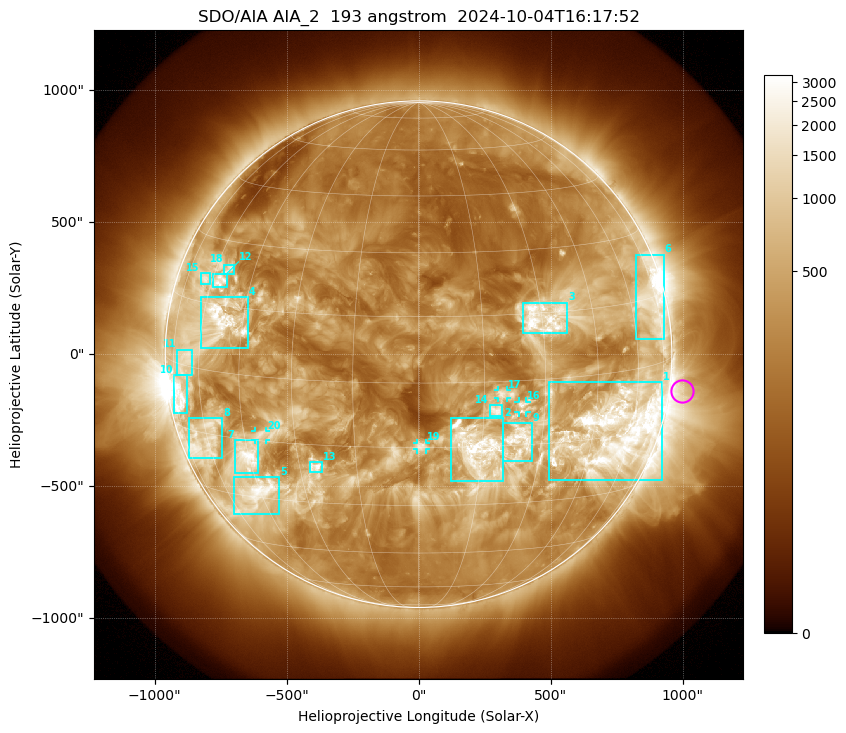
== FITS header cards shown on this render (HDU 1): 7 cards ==
TELESCOP= 'SDO/AIA '           / For AIA: SDO/AIA
INSTRUME= 'AIA_2   '           / For AIA: AIA_ATA1, AIA_ATA2, AIA_ATA3 or AIA_AT
WAVELNTH=                  193 / [angstrom] Wavelength
WAVEUNIT= 'angstrom'           / Wavelength unit: angstrom
DATE-OBS= '2024-10-04T16:17:52.843' / [ISO] Date when observation started; ISO 8
CTYPE1  = 'HPLN-TAN'           / CTYPE1: HPLN
CTYPE2  = 'HPLT-TAN'           / CTYPE2: HPLT

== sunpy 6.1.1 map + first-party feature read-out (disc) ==
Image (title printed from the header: SDO/AIA AIA_2  193 angstrom  2024-10-04T16:17:52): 1024 x 1024 px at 2.4 arcsec/px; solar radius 960 arcsec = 400 px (full disc in frame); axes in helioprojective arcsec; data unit not stated in the header (colour bar unlabelled)
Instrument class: DISC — disc imager (sunpy class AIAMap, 193 A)
Bright regions (active regions / flare kernels): reference = the median radial profile (limb darkening/brightening removed); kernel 9 px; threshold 5 sigma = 970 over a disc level ~299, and >= 1.15x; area >= 12 px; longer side >= 10 px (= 24 arcsec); searched inside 0.97 R_sun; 25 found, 20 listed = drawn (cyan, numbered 1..; 4 of them under ~33 arcsec drawn as corner ticks so the feature stays visible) (cap 20 boxes per figure: the strongest are kept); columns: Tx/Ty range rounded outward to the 5 arcsec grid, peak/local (2 s.f.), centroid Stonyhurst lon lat
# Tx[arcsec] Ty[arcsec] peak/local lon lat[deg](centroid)
1 495..925 -475..-105 14 +53 -14
2 120..325 -480..-240 12 +14 -15
3 395..565 80..195 11 +30 +14
4 -825..-645 25..215 11 -52 +12
5 -700..-525 -610..-465 11 -46 -29
6 820..930 55..380 8.1 +71 +14
7 -695..-605 -450..-325 12 -46 -19
8 -870..-745 -395..-240 5.5 -62 -17
9 320..430 -405..-260 6.8 +24 -14
10 -930..-875 -225..-80 10 -71 -7
11 -915..-855 -80..20 5.2 -67 +1
12 -780..-725 255..305 8.3 -57 +20
13 -415..-365 -450..-410 6.4 -26 -21
14 265..315 -235..-195 7.5 +18 -7
15 -825..-790 265..310 6.2 -64 +20
16 380..410 -220..-180 6.6 +24 -6
17 300..335 -165..-135 6.4 +19 -3
18 -740..-700 305..340 6.2 -54 +23
19 -5..30 -360..-335 6 +1 -15
20 -620..-575 -325..-290 5.1 -40 -14
Off-limb structures (1.02-1.3 R_sun): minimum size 162 px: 3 found; the strongest spans PA ~235..305 deg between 1.02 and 1.3 R_sun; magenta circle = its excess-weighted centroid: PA ~260 deg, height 1.05 R_sun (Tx ~1000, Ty ~-140 arcsec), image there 2.8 x the reference